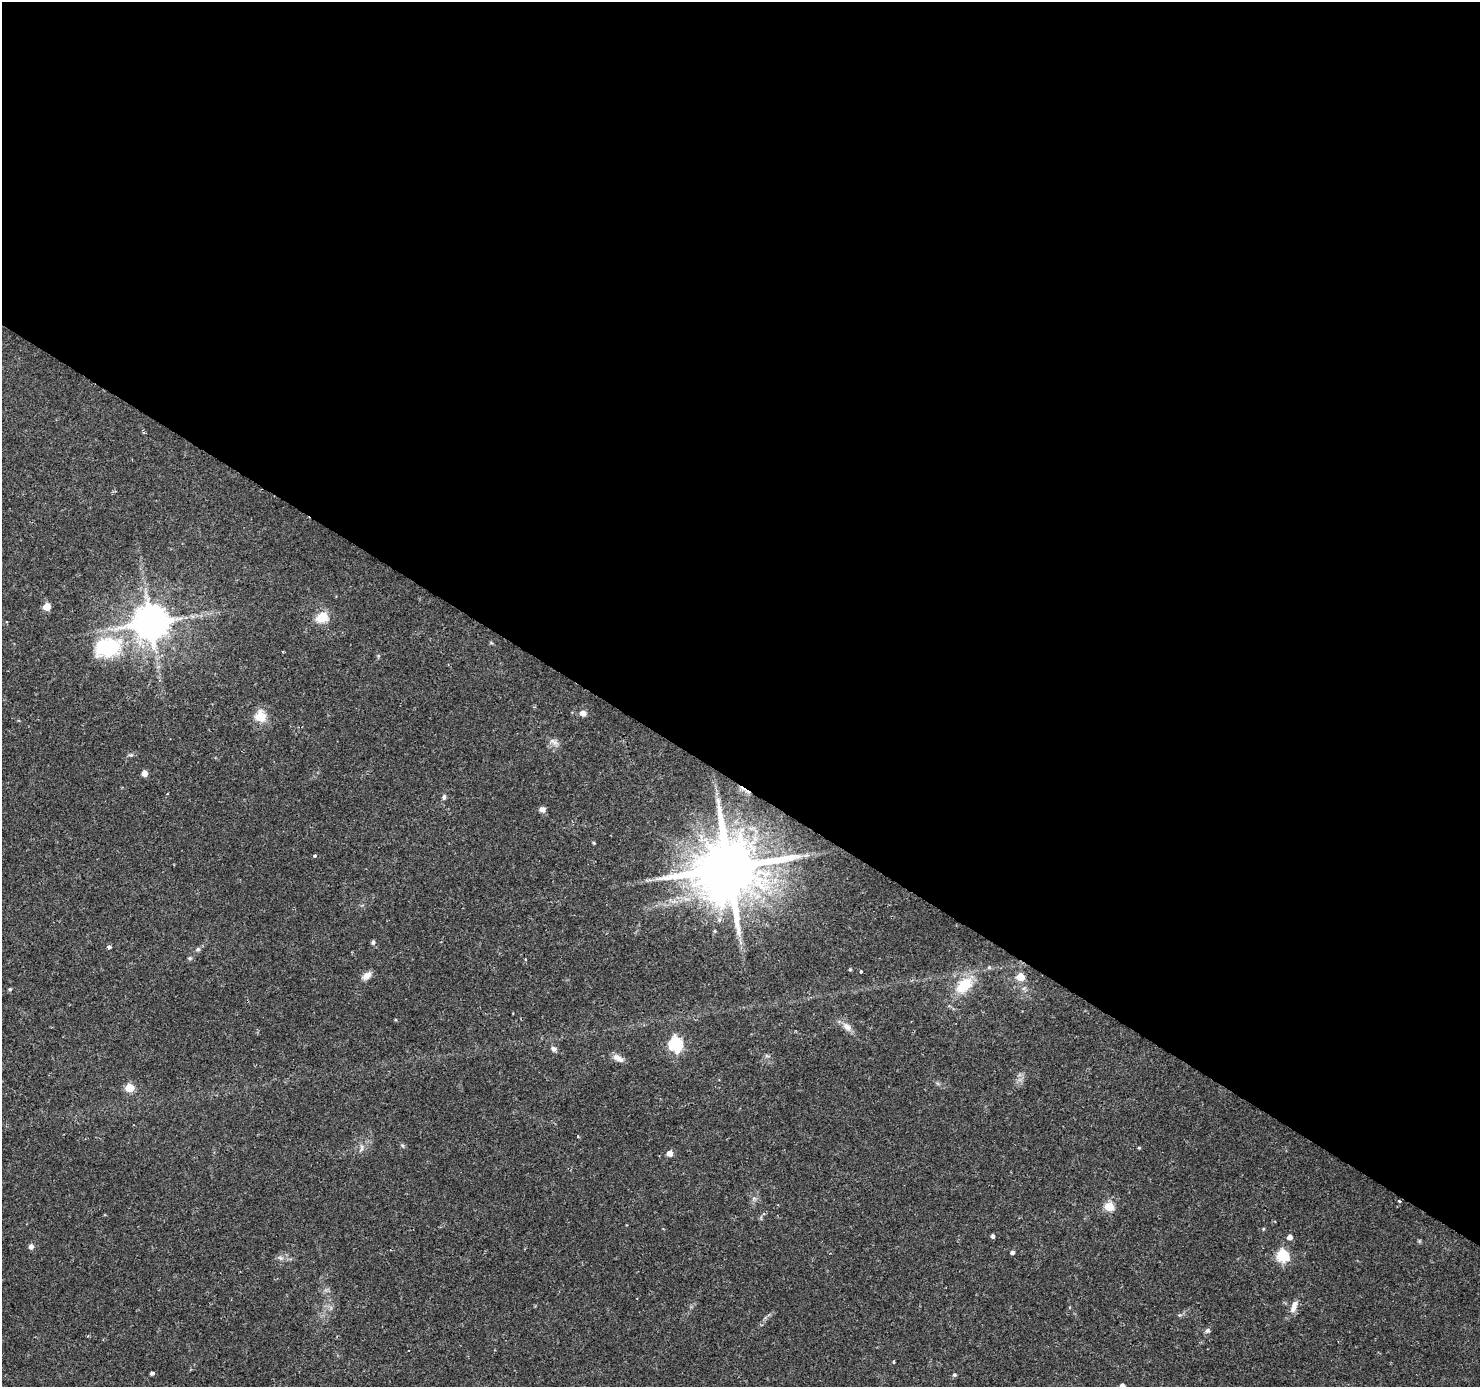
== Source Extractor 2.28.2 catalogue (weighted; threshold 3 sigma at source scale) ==
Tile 3 of 4 x 4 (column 3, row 1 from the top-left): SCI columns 2959-4436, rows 4342-5726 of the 5920 x 5979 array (HDU 1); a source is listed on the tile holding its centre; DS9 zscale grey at full resolution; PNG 1482 x 1389 px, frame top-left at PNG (2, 2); no overlay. Shown black and unused: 57% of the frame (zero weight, under 2 of 3 exposures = <1% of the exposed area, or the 3 px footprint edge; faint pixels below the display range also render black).
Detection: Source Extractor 2.28.2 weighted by HDU 2 'WHT'; one run over the whole footprint, this tile lists its part. Background 0.0376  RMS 0.0034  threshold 0.0153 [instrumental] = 3 sigma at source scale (4.5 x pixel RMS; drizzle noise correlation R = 1.50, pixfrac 1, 0.0396/0.0396 arcsec/px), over >= 5 px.
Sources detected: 52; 1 cosmic-ray / hot-pixel residue — not listed; the other 51 listed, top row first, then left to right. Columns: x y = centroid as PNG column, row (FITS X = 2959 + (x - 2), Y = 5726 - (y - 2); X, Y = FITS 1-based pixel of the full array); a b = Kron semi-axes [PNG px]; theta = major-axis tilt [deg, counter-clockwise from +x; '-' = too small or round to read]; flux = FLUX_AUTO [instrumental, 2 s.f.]
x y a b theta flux
47 607 5 5 - 8.6
322 617 15 11 23 6.1
151 623 10 10 - 950
107 647 34 23 12 27
583 713 8 6 -18 1.8
260 717 5 5 - 24
554 742 15 7 -31 1.8
131 755 7 5 19 0.69
144 773 4 4 - 3.1
444 797 7 5 89 0.82
542 809 8 7 - 1.3
594 843 4 4 - 0.34
314 856 4 3 - 0.63
728 868 18 15 41 3400
715 931 5 4 - 0.4
373 942 6 4 81 0.62
740 942 7 4 -72 0.83
109 947 4 3 - 2.5
198 949 7 6 - 0.79
190 958 6 5 - 0.54
525 960 4 3 - 0.44
861 972 3 3 - 1.4
367 976 13 7 36 2.2
1020 977 5 5 - 9.5
964 985 21 13 41 10
10 989 4 3 - 0.5
847 1027 16 9 -45 2.4
675 1045 6 6 - 57
554 1049 8 6 -37 1.1
767 1056 7 4 -19 0.53
618 1058 15 7 -32 2.2
129 1088 5 5 - 14
402 1145 7 4 -58 0.53
1139 1148 4 3 - 0.37
669 1153 5 5 - 3.3
754 1198 7 4 -1 0.69
1399 1201 4 3 - 0.33
1109 1206 5 5 - 18
1263 1229 4 4 - 0.37
993 1236 4 4 - 1
1290 1237 5 5 - 2.2
31 1247 6 5 - 1.5
1012 1252 4 4 - 1.1
1282 1256 6 6 - 37
280 1258 8 6 -22 1.1
1294 1306 19 7 70 2.7
1207 1331 7 6 - 0.85
894 1361 3 3 - 0.74
152 1373 4 3 - 2
954 1375 5 5 - 0.53
1122 1386 5 4 - 3
Overlapping masked pixels (flux is a lower limit): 1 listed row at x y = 728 868
Isophote crosses this tile's border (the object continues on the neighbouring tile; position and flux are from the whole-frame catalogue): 1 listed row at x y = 1122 1386